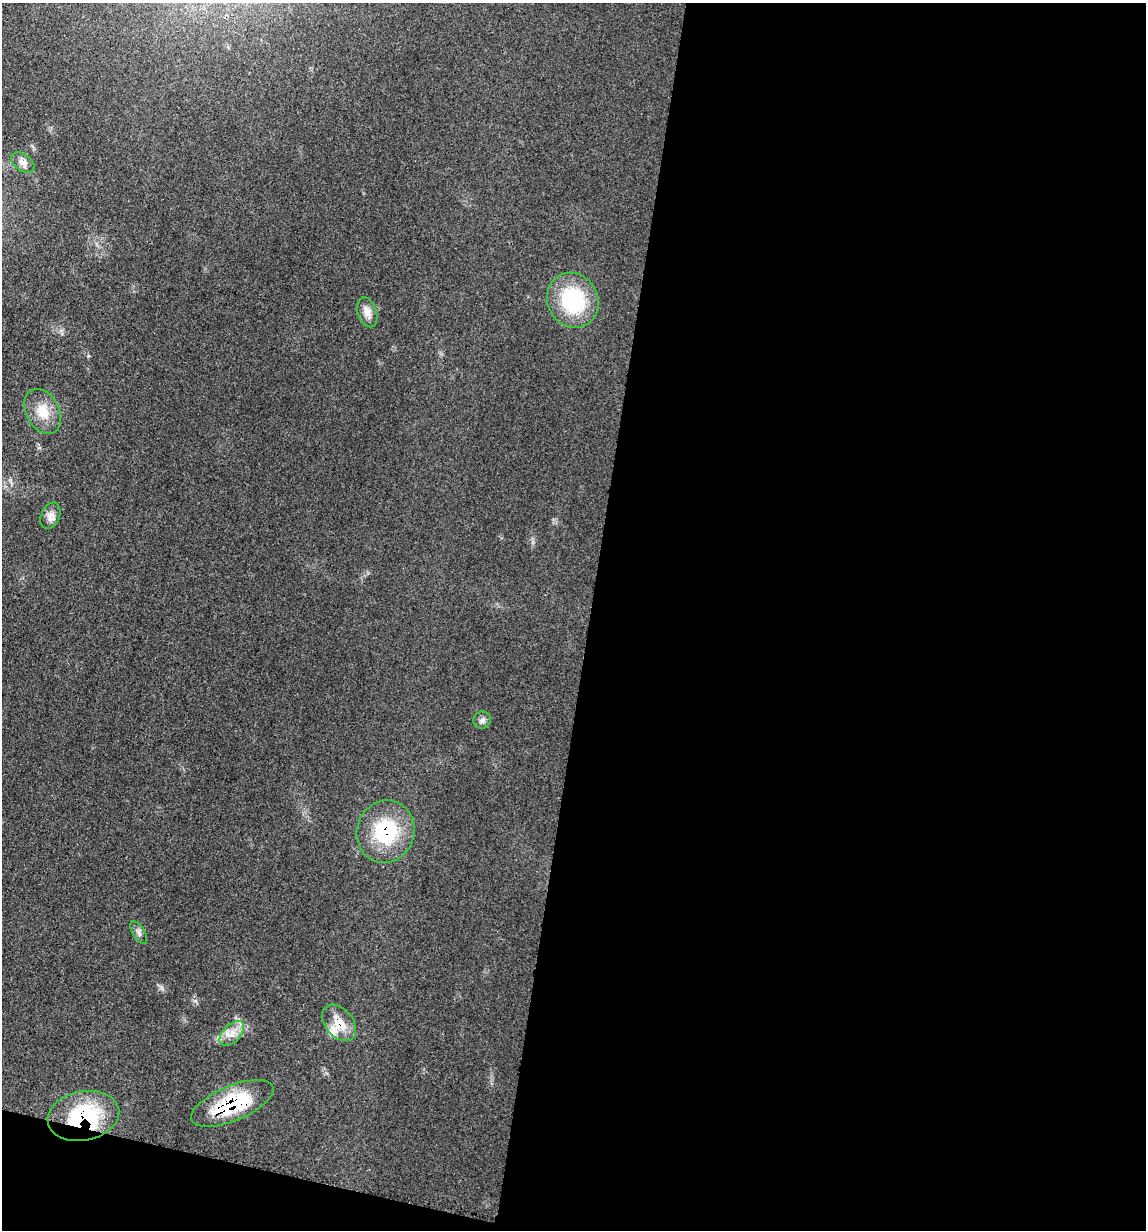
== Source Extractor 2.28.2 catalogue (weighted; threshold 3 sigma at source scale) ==
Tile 16 of 4 x 4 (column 4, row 4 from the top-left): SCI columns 3679-4822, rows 16-1243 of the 4948 x 4938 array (HDU 1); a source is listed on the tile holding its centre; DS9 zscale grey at full resolution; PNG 1148 x 1232 px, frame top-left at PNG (2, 3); each listed source drawn as its Kron ellipse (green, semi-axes under 4 px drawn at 4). Shown black and unused: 51% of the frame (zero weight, under 3 of 4 exposures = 2% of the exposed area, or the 3 px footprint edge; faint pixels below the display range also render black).
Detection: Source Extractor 2.28.2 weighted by HDU 2 'WHT'; one run over the whole footprint, this tile lists its part. Background 0.0527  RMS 0.0059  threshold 0.0265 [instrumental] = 3 sigma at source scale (4.5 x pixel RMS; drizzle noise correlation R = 1.50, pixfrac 1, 0.05/0.05 arcsec/px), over >= 5 px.
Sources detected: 13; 1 inside a brighter listed object's ellipse — not listed separately; the other 12 listed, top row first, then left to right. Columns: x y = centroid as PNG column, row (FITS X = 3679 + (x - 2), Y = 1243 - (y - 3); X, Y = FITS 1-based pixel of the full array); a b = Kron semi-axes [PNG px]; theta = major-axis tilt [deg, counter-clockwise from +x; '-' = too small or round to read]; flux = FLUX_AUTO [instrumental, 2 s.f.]
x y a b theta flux
23 163 13 8 -36 4.1
573 300 28 25 -61 50
367 312 15 9 -72 4.9
43 411 24 16 -63 13
50 516 14 9 68 4.5
482 720 9 8 - 2.2
386 832 31 29 73 42
139 933 13 6 -58 2.1
339 1023 21 14 -50 11
232 1033 15 9 45 6
232 1103 44 17 22 44
83 1116 36 24 11 56
Overlapping masked pixels (flux is a lower limit): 4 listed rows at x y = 386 832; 339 1023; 232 1103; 83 1116
Unlisted compact peaks at least as high as the median listed source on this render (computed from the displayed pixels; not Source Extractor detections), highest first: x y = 195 1001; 161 987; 88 356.